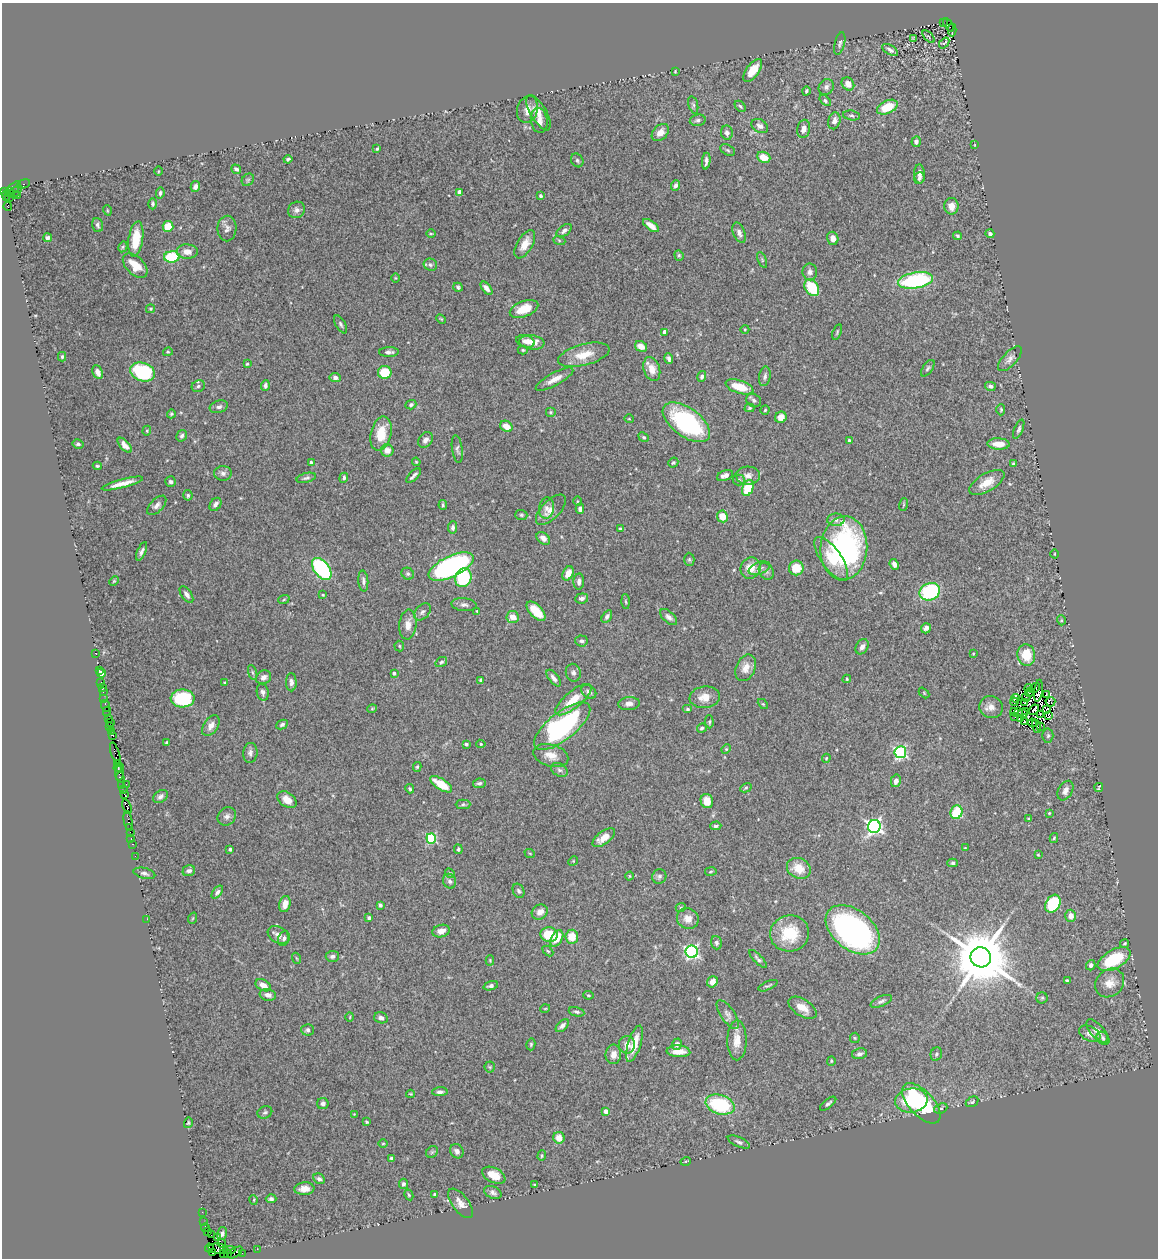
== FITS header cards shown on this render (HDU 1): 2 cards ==
NAXIS1  =                 1156
NAXIS2  =                 1256

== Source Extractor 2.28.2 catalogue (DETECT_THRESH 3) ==
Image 1156 x 1256 px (HDU 1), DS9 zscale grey, 1 PNG px = 1 image px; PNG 1160 x 1260 px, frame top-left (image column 1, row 1256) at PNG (2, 3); each listed source drawn as its Kron ellipse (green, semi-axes under 4 px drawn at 4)
Background 1.6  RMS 0.046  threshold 0.139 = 3 sigma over >= 5 px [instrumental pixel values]
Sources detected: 457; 6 with non-positive FLUX_AUTO (blend fragments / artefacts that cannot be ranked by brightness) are neither listed nor drawn; the other 451 listed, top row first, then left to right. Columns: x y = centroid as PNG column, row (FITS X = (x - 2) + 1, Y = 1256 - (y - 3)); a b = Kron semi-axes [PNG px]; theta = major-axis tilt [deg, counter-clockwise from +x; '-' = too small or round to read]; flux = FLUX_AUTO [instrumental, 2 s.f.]
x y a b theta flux
943 23 2 2 - 120
948 25 7 3 -58 480
952 30 6 2 -90 360
928 37 7 4 -45 4.5
914 39 3 3 - 3.7
840 43 11 5 75 8.2
944 43 6 3 49 17
890 50 9 4 -31 10
753 70 13 6 54 49
675 71 3 2 - 2.4
848 84 7 6 - 24
826 87 8 7 - 11
806 91 4 3 - 5
825 101 7 4 -41 5.5
693 105 9 4 -74 6.5
740 106 6 4 -46 5.3
887 107 11 6 24 81
527 109 14 10 73 32
539 113 20 8 -60 31
851 115 8 5 -9 6.8
539 120 12 8 -81 19
698 120 8 5 12 9.4
834 121 8 6 74 18
760 126 9 6 -30 12
804 129 9 6 78 18
660 133 10 7 45 22
727 133 7 6 - 12
916 142 5 4 - 9.3
974 145 3 2 - 1.7
377 149 3 2 - 3.7
728 150 8 5 -27 6.4
764 157 7 5 -22 44
288 159 4 3 - 5.5
577 160 7 5 -59 6.5
706 161 8 3 85 9.9
236 169 5 4 - 9
158 171 5 3 - 2.9
919 174 9 5 -88 16
919 178 6 5 - 8.2
248 180 7 5 46 5.8
24 184 7 3 17 100
675 185 5 4 - 9.8
195 186 5 4 - 15
13 188 9 4 40 450
5 191 4 2 - 89
10 191 4 3 - 180
15 192 8 2 42 190
459 192 4 4 - 26
160 193 6 4 84 9
6 195 6 3 82 160
17 195 2 2 - 100
540 196 3 3 - 7.4
9 197 3 3 - 84
153 204 5 4 - 5.3
951 206 8 7 - 27
8 207 4 3 - 690
107 210 5 3 - 2.8
296 210 9 8 - 13
98 225 7 5 -74 7.2
651 225 9 4 -36 22
168 226 5 5 - 66
227 229 13 9 88 15
564 231 9 5 38 10
739 233 11 6 -69 14
431 234 5 3 - 3.1
990 234 4 4 - 7.6
958 236 4 3 - 5
48 238 4 3 - 7.5
833 238 7 5 -77 19
136 239 18 7 81 77
559 240 6 4 -20 4.3
525 244 16 7 60 37
123 247 5 4 - 3.9
187 252 10 7 -2 29
679 255 5 4 - 4.4
172 257 8 5 4 160
762 260 8 4 -68 5.2
430 265 7 6 - 7.8
135 266 15 9 -45 52
810 272 8 7 - 14
396 278 5 3 - 2.6
915 280 17 8 10 380
458 287 5 4 - 5.9
486 288 8 4 -50 15
812 288 9 6 -58 130
151 309 4 3 - 3.4
524 309 15 8 20 64
441 319 5 3 - 3
341 324 10 5 -60 8.2
745 329 4 3 - 2.6
665 332 4 4 - 22
837 332 8 3 71 4.5
525 341 9 6 -17 14
532 342 12 7 -7 36
641 346 6 5 - 24
523 350 5 4 - 4.3
168 352 5 4 - 3.5
389 352 10 5 2 11
584 355 26 10 15 63
62 357 5 3 - 5.5
669 359 5 4 - 9.9
1010 359 16 7 47 16
247 364 4 4 - 3.4
928 368 9 5 54 6.7
652 369 12 8 -72 30
98 372 7 5 -65 19
143 372 13 9 -19 290
385 372 7 6 - 85
765 376 10 5 80 9.6
702 377 5 4 - 7.9
335 378 5 4 - 11
554 379 21 6 28 29
265 385 5 4 - 8.8
198 386 7 5 35 7.8
990 386 5 4 - 8.2
739 387 14 6 -18 79
754 400 8 6 -32 9.3
411 405 5 4 - 7.6
219 407 9 6 18 11
749 408 5 3 - 4.1
765 410 4 4 - 3.6
1001 410 6 4 -90 4.1
550 412 5 5 - 5
171 414 4 4 - 4.3
781 417 6 5 - 27
629 419 5 3 - 2.5
686 422 27 14 -36 350
506 426 6 5 - 36
1019 429 10 4 67 7.4
147 431 5 4 - 3.8
381 434 17 10 77 73
182 436 6 5 - 7.2
644 437 6 4 -39 4.7
425 440 8 6 53 16
849 440 4 3 - 4.5
78 444 5 4 - 5.9
998 444 11 5 -3 38
125 445 9 4 -48 19
457 449 14 5 -82 9
387 450 6 6 - 24
311 462 4 4 - 5.2
416 462 4 3 - 3.1
673 463 5 4 - 4.8
1013 464 4 2 - 3.8
97 466 4 3 - 4.4
223 473 9 7 -3 11
725 475 8 5 22 19
413 476 9 3 45 9.6
748 476 12 9 -1 21
306 478 10 4 15 7.8
344 478 5 4 - 7.4
739 480 6 5 - 5.8
171 482 5 5 - 7.9
987 482 19 9 31 47
122 484 21 4 15 31
748 488 8 5 68 100
188 495 5 4 - 5.6
577 501 5 3 - 3.3
215 504 7 5 55 12
157 505 12 6 46 13
443 505 5 4 - 4.5
904 505 6 3 71 3.2
546 508 10 7 81 15
580 509 5 4 - 13
551 510 19 9 46 33
521 515 6 5 - 5.7
722 516 6 5 - 45
836 520 8 6 2 12
453 527 6 4 83 10
620 529 3 3 - 5.7
543 538 7 5 -40 13
844 548 32 23 86 630
142 551 10 3 66 10
1055 554 4 3 - 2.8
689 559 7 5 -88 5.3
831 559 25 10 -55 75
894 564 5 4 - 14
451 566 24 10 25 740
751 568 11 10 - 41
759 568 11 6 20 12
796 568 7 7 - 57
322 569 13 7 -52 420
766 571 9 7 -58 9.7
568 573 7 5 65 35
408 574 6 5 - 5.9
463 578 10 8 67 220
114 581 5 4 - 3
363 581 10 5 -85 9.5
579 581 8 5 88 13
930 592 10 8 24 250
186 594 9 5 -55 13
323 595 4 3 - 3.3
582 598 6 5 - 12
284 599 6 3 21 3.8
626 602 7 3 -88 4
464 605 13 6 -6 12
477 611 3 3 - 2.9
536 611 12 6 -46 76
422 612 10 6 47 11
607 616 7 4 57 11
513 617 6 6 - 33
669 617 10 5 -43 13
1061 620 5 3 - 3.2
408 624 15 8 84 29
926 628 5 5 - 10
581 641 6 5 - 9.5
399 646 5 4 - 3.9
862 647 8 6 59 14
95 653 2 2 - 29
973 654 3 3 - 2.4
1026 655 11 9 -81 81
441 662 6 4 33 5.3
746 668 14 9 66 30
99 670 3 2 - 24
101 673 4 4 - 56
253 673 8 3 -71 5.9
394 673 3 3 - 7.9
573 673 9 7 -77 11
264 677 8 6 31 17
554 678 10 5 -52 13
847 679 4 3 - 3.5
480 680 3 3 - 4.5
101 682 2 2 - 54
291 682 9 5 -89 12
225 683 3 3 - 2.9
102 687 2 2 - 31
1029 688 4 3 - 24
1035 688 6 2 47 4.6
1038 691 11 3 82 8.4
103 692 3 3 - 150
263 692 8 6 -81 10
589 692 8 6 -34 12
1029 692 4 2 - 0.48
924 693 6 4 -47 3.2
1046 695 3 2 - 72
705 697 15 10 7 39
1026 697 4 2 - 4.2
183 698 12 9 2 230
1015 698 4 2 - 7.9
104 699 2 2 - 26
573 700 22 8 40 66
1014 702 4 2 - 3.1
1025 702 4 2 - 1.6
1050 702 5 5 - 0.62
629 704 11 6 5 17
763 704 6 4 -44 3.3
106 706 6 2 -72 130
991 707 12 11 - 24
372 709 4 4 - 3.3
688 709 5 4 - 5.5
1034 710 6 2 43 1.6
1046 710 3 2 - 0.66
107 711 5 2 - 110
1018 711 3 2 - 3.5
1014 712 4 2 - 1.3
1025 712 4 2 - 1.4
1023 713 4 3 - 4.6
1040 715 3 2 - 11
1015 716 3 2 - 8.4
1049 716 4 2 - 2.4
108 718 2 2 - 160
1021 718 3 2 - 4.2
110 722 2 2 - 150
709 722 6 4 -87 4.7
1025 722 2 2 - 3.7
1032 723 5 2 - 4.6
282 724 6 4 27 6.6
211 726 11 7 55 18
562 726 34 13 38 550
1040 726 3 2 - 2.2
110 727 2 2 - 59
1037 727 7 3 -71 0.21
702 728 5 4 - 6.1
111 732 3 2 - 110
113 735 4 3 - 200
1048 736 7 5 87 6
167 742 3 3 - 4.7
466 744 4 3 - 6.1
481 744 4 4 - 3.7
726 749 5 4 - 3.5
900 752 6 5 - 520
115 753 11 3 -72 400
250 753 10 7 84 12
551 755 18 11 -16 37
826 758 4 3 - 3.2
117 763 3 2 - 79
417 767 5 4 - 4.1
118 768 4 3 - 420
559 770 9 6 -33 9.1
120 772 8 3 82 410
120 777 5 3 - 310
896 781 6 5 - 19
479 783 6 5 - 7.1
126 784 2 2 - 14
441 784 12 5 -33 74
121 785 3 3 - 140
1099 787 4 2 - 3.6
746 788 6 4 29 4.4
410 789 4 3 - 5
123 790 4 3 - 170
1065 791 10 7 59 16
124 794 2 2 - 34
160 796 8 5 35 11
287 800 11 7 -35 35
707 801 7 6 - 46
463 804 7 5 1 5.7
127 807 7 4 -69 290
956 812 7 6 - 100
1049 813 3 3 - 2.8
227 816 10 8 42 14
1029 819 4 3 - 5
128 821 9 3 -80 270
716 826 6 4 3 7.6
874 826 6 6 - 960
129 828 3 2 - 120
130 832 2 2 - 89
131 838 3 2 - 82
431 838 5 5 - 240
604 838 13 6 36 38
1054 838 5 4 - 4.1
132 844 3 2 - 120
965 848 3 2 - 2.3
230 849 3 3 - 5.9
458 849 5 4 - 4.8
530 854 5 3 - 2.6
1038 855 4 3 - 3.1
135 856 2 2 - 37
573 861 5 4 - 3.5
953 863 5 4 - 5.4
799 868 12 10 -26 53
189 871 6 5 - 11
711 872 6 3 10 3.4
144 873 11 5 -14 9.2
450 873 5 4 - 3.6
630 876 4 3 - 2.9
659 876 7 7 - 8.7
450 881 7 6 - 9.9
519 891 7 5 -65 7.4
217 892 7 4 51 7.9
285 904 8 5 76 25
1053 904 10 7 59 190
380 905 4 3 - 6.8
681 907 5 3 - 3.2
540 912 8 7 - 22
1071 916 6 5 - 24
193 918 6 3 70 3.1
369 918 4 3 - 6.9
147 919 2 2 - 16
688 919 11 10 - 30
853 930 31 20 -38 960
441 931 9 6 16 20
790 933 19 18 - 120
278 935 11 8 -30 18
549 935 9 7 -6 92
572 937 7 6 - 52
284 939 8 5 69 9.3
557 939 9 5 59 46
716 943 6 5 - 8.9
1125 943 5 4 - 5.6
548 951 6 3 -44 3.7
692 952 6 6 - 720
332 956 6 5 - 9.8
981 957 10 10 - 27000
296 958 5 3 - 2.9
758 959 11 4 -46 8.5
1114 959 18 9 29 160
490 960 5 4 - 3.4
1091 965 5 4 - 9.5
1067 980 4 3 - 4.2
712 982 6 5 - 23
1110 983 16 13 44 37
263 985 8 5 -29 22
491 986 7 4 18 9
768 986 10 3 24 5.5
268 995 8 6 -12 15
588 995 5 3 - 3.4
1042 998 5 5 - 5.4
881 1001 11 5 23 8.9
802 1008 16 8 -33 35
545 1009 5 3 - 2.5
577 1012 8 4 -12 6.9
728 1014 16 7 -56 17
350 1017 4 3 - 2.8
381 1018 7 5 -16 11
562 1026 8 5 45 12
307 1030 6 5 - 7.7
1097 1031 14 6 -48 24
1090 1034 11 7 -26 19
855 1038 5 5 - 3.9
1103 1038 7 5 -48 7.8
737 1040 20 9 89 42
531 1044 6 4 77 4
634 1044 19 6 72 55
677 1044 5 4 - 11
627 1045 9 8 - 22
678 1051 12 6 -4 32
613 1054 10 8 85 23
859 1054 8 5 11 10
936 1054 7 5 67 6.6
831 1061 5 4 - 3.8
490 1067 5 5 - 3.8
440 1092 8 4 3 8.6
410 1094 4 3 - 3.2
911 1100 16 12 7 160
972 1102 7 5 30 4.5
921 1103 25 12 -48 300
323 1104 5 5 - 8.1
828 1104 10 4 38 7.4
720 1105 15 9 -17 220
941 1108 7 5 21 5.8
606 1111 4 4 - 25
265 1112 7 6 - 7
354 1114 4 3 - 2.2
367 1122 4 3 - 4
188 1123 5 3 - 4.3
559 1138 6 5 - 37
739 1142 12 5 -24 9
383 1143 5 3 - 2.8
457 1151 7 6 - 11
432 1152 6 5 - 5.1
542 1156 5 4 - 3.8
392 1158 4 3 - 5.5
686 1161 5 3 - 2.1
494 1175 12 7 -26 46
319 1179 6 5 - 10
403 1184 5 4 - 7.7
534 1185 4 3 - 3.9
304 1189 10 6 4 28
493 1192 9 6 -25 11
435 1194 3 3 - 6.9
409 1195 5 3 - 3.7
271 1199 5 4 - 7.6
254 1200 5 3 - 2.6
461 1203 17 8 -52 23
202 1212 2 2 - 45
204 1222 2 2 - 32
205 1228 4 3 - 120
208 1232 3 2 - 140
222 1234 6 5 - 10
211 1235 2 2 - 57
217 1238 3 2 - 44
222 1244 4 3 - 400
209 1248 4 3 - 69
218 1249 10 5 -8 690
257 1249 2 2 - 29
229 1250 6 3 -3 190
235 1252 8 3 35 460
213 1253 3 3 - 87
224 1253 3 2 - 98
228 1253 4 3 - 110
242 1253 2 2 - 54
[6 non-positive-flux detections neither listed nor drawn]